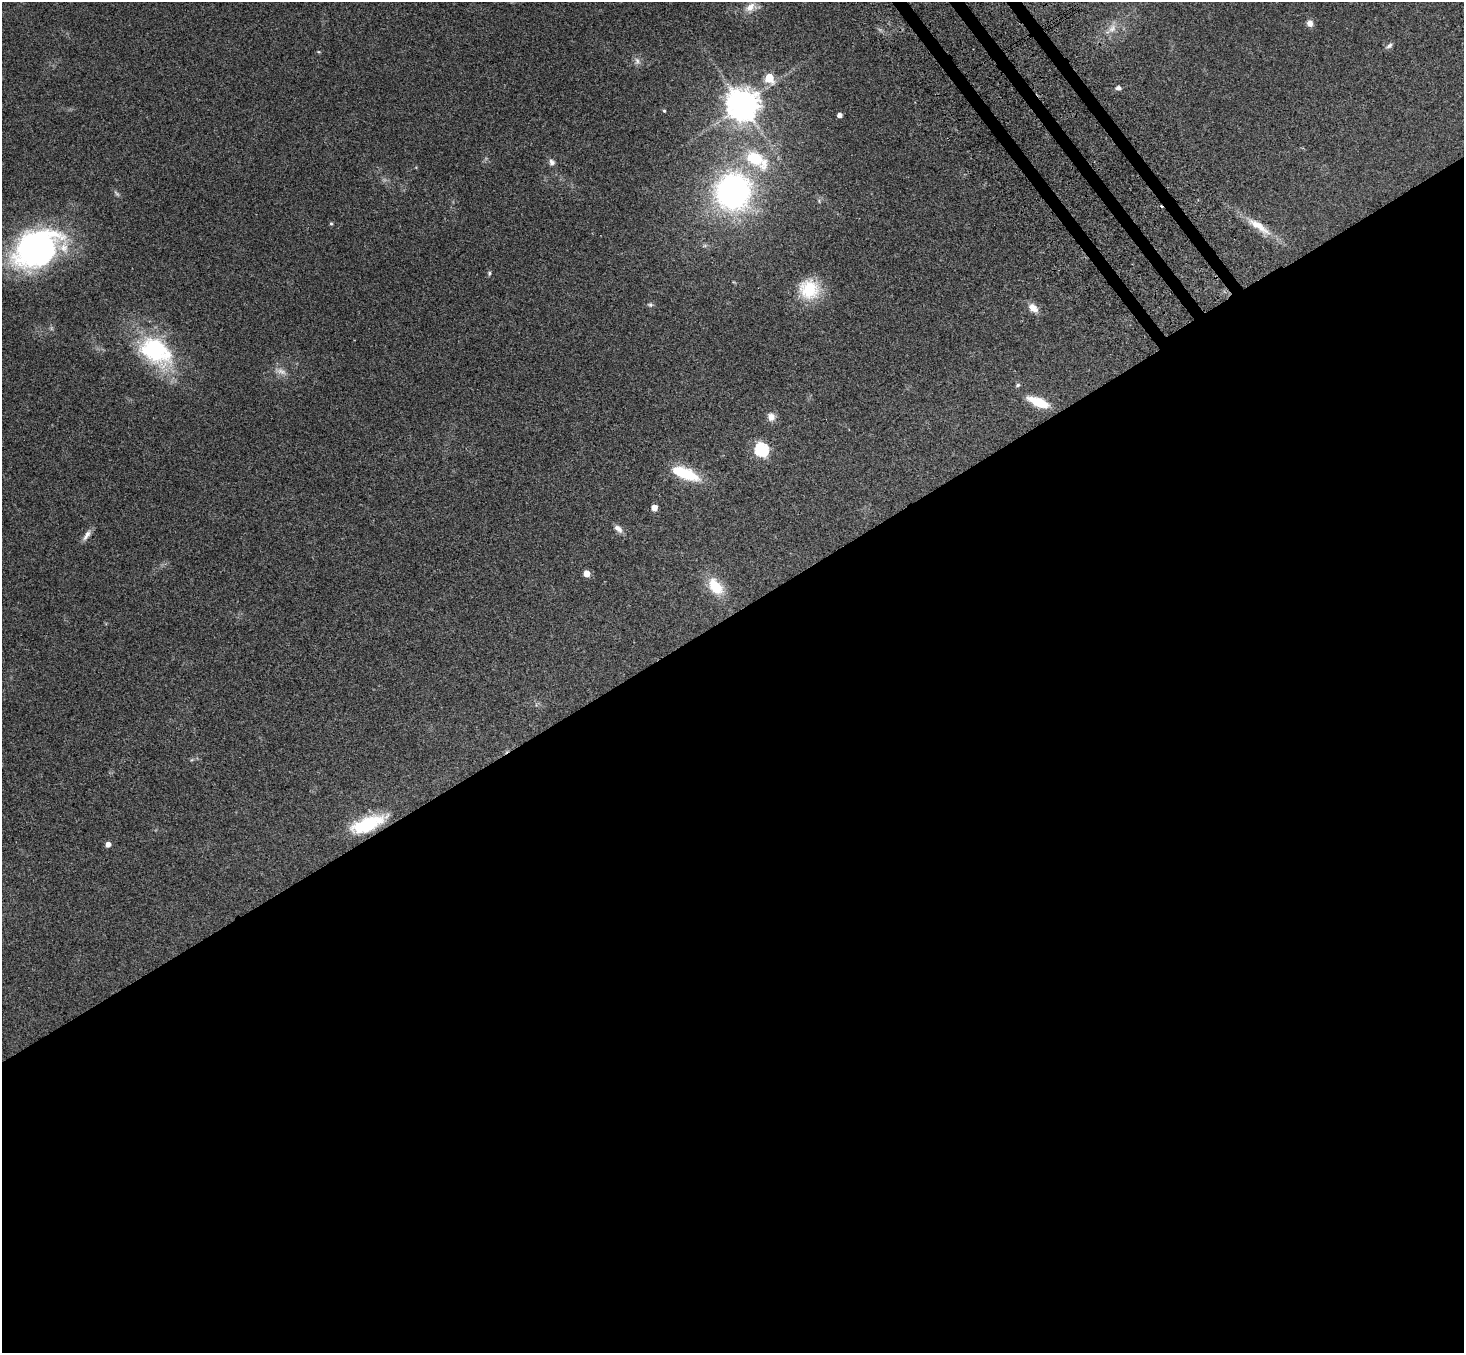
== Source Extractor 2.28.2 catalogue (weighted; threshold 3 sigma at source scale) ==
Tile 15 of 4 x 4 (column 3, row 4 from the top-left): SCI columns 3007-4468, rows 354-1704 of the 6009 x 5974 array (HDU 1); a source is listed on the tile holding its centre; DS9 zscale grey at full resolution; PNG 1466 x 1355 px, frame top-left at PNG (2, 2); no overlay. Shown black and unused: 56% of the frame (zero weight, under 3 of 4 exposures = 5% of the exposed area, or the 3 px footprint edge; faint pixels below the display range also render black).
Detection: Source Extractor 2.28.2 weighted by HDU 2 'WHT'; one run over the whole footprint, this tile lists its part. Background 0.214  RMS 0.0086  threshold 0.0387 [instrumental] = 3 sigma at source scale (4.5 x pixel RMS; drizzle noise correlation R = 1.50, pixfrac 1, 0.05/0.05 arcsec/px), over >= 5 px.
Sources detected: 37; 1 cosmic-ray / hot-pixel residue — not listed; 1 inside a brighter listed object's ellipse — not listed separately; the other 35 listed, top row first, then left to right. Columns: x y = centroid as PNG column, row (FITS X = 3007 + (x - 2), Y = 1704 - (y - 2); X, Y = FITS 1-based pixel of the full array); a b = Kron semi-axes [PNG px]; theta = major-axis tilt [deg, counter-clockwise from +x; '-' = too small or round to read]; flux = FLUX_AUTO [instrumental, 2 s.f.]
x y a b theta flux
750 7 16 10 29 8.2
1310 23 9 8 - 4.2
1112 29 12 8 43 5.8
1389 46 9 6 33 2.3
637 61 11 7 -76 3.5
769 78 6 5 - 27
1118 88 6 5 - 2.7
742 105 10 9 - 1600
664 111 4 3 - 0.89
840 115 4 4 - 4.5
756 159 35 18 -34 38
552 162 9 7 -75 3.2
733 192 28 26 69 240
117 194 11 4 -49 1.8
331 224 5 4 - 1
1259 226 43 10 -34 17
36 248 49 34 28 220
489 273 6 4 86 1.3
809 289 26 25 - 33
650 305 7 6 - 1.9
1033 308 12 8 -42 7.9
154 349 49 32 -43 85
281 371 15 8 -21 5.6
1018 385 6 5 - 1.5
1038 402 28 10 -22 19
771 417 11 9 -70 5.2
761 450 7 6 - 130
685 473 33 12 -22 34
654 508 5 5 - 9.4
618 529 13 7 -43 4.3
87 535 16 6 58 4.5
587 574 5 5 - 12
715 586 23 14 -51 23
367 824 38 14 21 45
108 844 4 4 - 5.3
Overlapping masked pixels (flux is a lower limit): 1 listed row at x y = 367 824